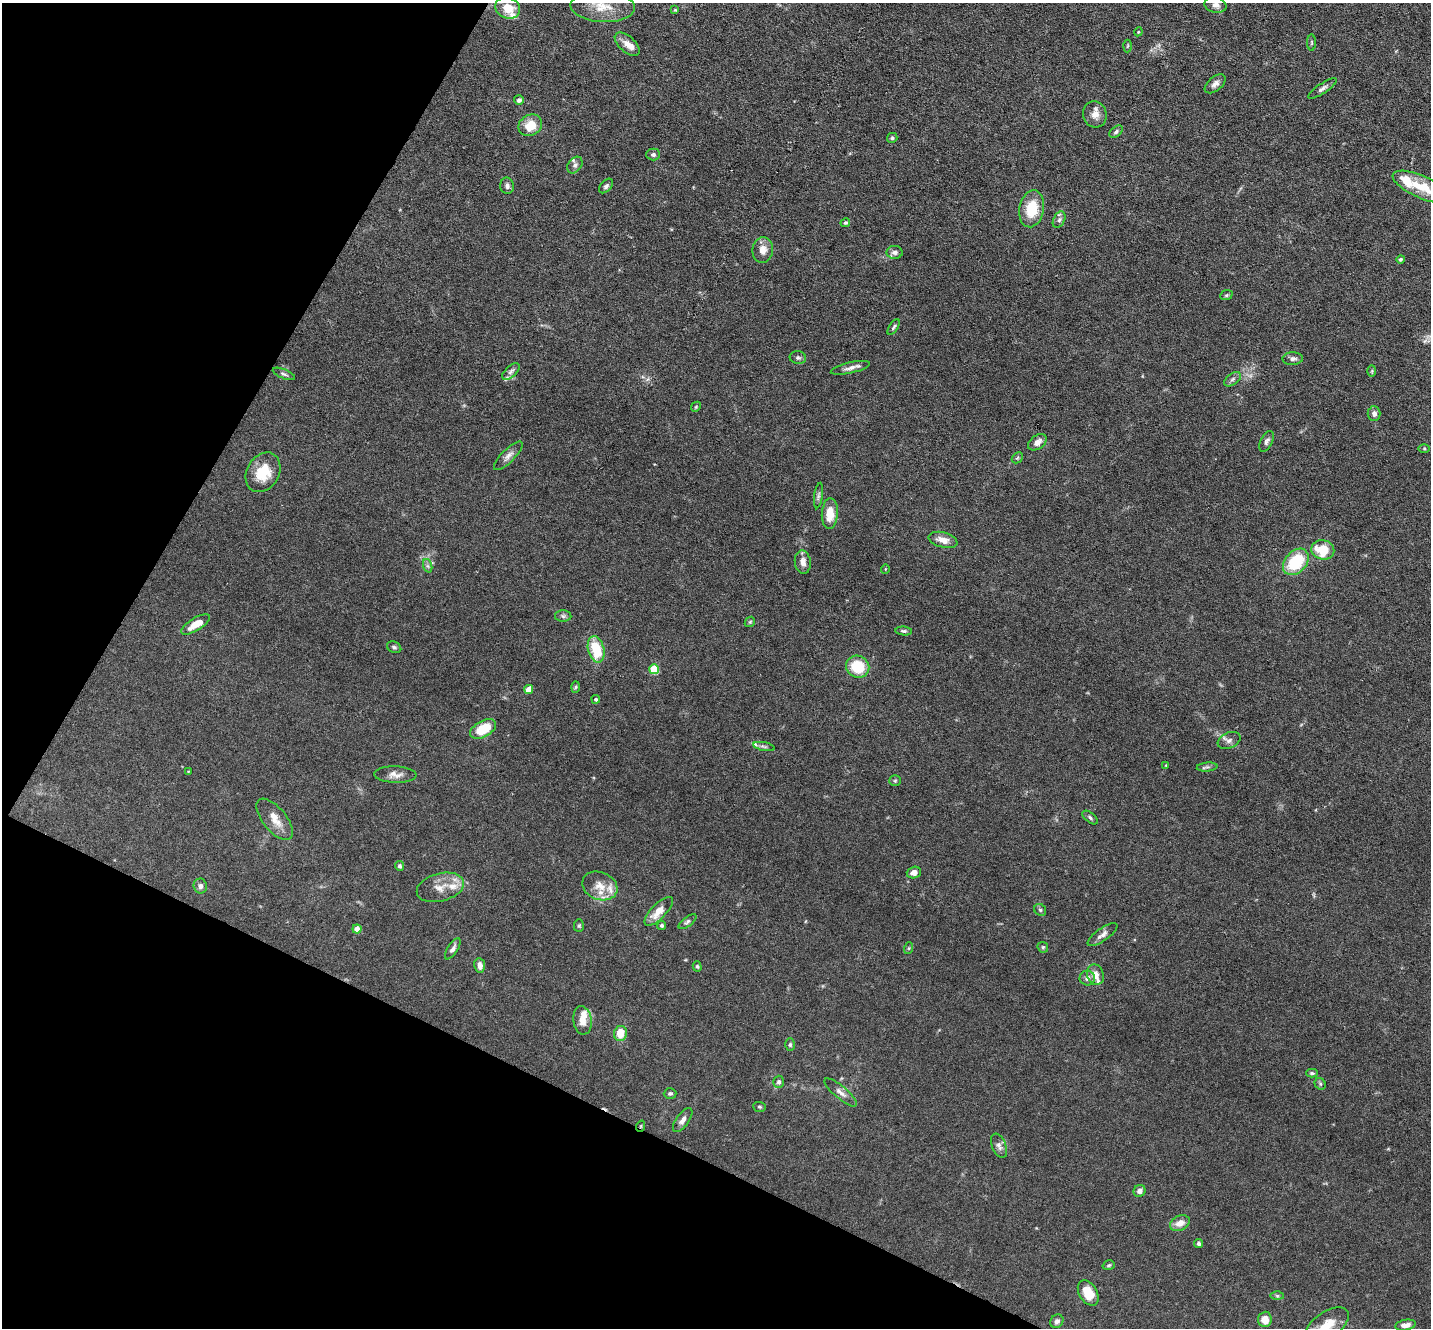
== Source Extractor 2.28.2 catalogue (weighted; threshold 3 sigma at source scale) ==
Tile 9 of 4 x 4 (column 1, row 3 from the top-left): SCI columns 1-1429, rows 1469-2794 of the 5716 x 5726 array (HDU 1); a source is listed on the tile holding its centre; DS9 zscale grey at full resolution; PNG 1433 x 1330 px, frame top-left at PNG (2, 3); each listed source drawn as its Kron ellipse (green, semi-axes under 4 px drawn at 4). Shown black and unused: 25% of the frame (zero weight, under 3 of 6 exposures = <1% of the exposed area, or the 3 px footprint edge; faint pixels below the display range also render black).
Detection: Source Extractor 2.28.2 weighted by HDU 2 'WHT'; one run over the whole footprint, this tile lists its part. Background 0.0632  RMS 0.0045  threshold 0.0185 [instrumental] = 3 sigma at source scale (4.09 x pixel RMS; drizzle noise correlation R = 1.36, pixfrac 0.8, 0.05/0.05 arcsec/px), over >= 5 px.
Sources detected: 124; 1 too faint to see at this stretch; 1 cosmic-ray / hot-pixel residue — neither listed nor drawn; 9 inside a brighter listed object's ellipse — not listed separately; the other 113 listed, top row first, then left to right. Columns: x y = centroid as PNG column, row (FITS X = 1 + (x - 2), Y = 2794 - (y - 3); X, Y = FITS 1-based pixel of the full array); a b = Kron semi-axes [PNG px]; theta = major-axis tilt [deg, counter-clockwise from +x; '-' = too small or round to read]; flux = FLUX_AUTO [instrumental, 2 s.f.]
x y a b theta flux
1215 5 11 8 -11 2.5
603 7 32 15 -3 11
508 8 12 10 -21 7.4
675 10 4 4 - 0.45
1138 32 4 3 - 0.34
1311 43 8 4 90 0.59
627 44 15 8 -42 3.8
1128 46 6 4 87 0.51
1215 84 12 7 40 2
1322 88 16 5 34 1.6
519 100 5 5 - 1.3
1095 114 13 12 - 3.6
530 125 12 10 30 7.9
1116 132 8 5 40 0.96
892 138 5 5 - 0.83
653 154 7 6 - 1.1
575 165 9 6 53 1.3
507 186 8 7 - 1.3
606 186 9 5 46 1
1422 187 31 11 -24 11
1032 209 18 12 79 13
1059 220 9 5 63 1.3
845 223 5 4 - 0.63
763 250 13 10 84 3.9
895 252 8 6 1 1.7
1400 259 4 3 - 0.6
1226 295 6 5 - 0.66
894 327 9 4 56 0.73
798 358 8 6 -9 1
1293 359 10 6 2 1.7
850 368 20 5 13 2.1
1372 371 6 4 88 0.47
511 372 10 5 42 1.4
284 374 12 4 -22 1.1
1232 379 10 5 37 1.3
696 407 5 4 - 0.53
1374 414 7 6 - 1.8
1267 441 11 6 63 1.4
1037 442 10 6 35 2.6
1424 449 5 4 - 0.48
508 456 19 6 45 2.4
1017 458 6 4 44 0.63
263 472 21 16 60 12
818 496 13 4 83 1.1
830 514 15 8 87 7.4
943 540 15 7 -15 3.8
1323 550 11 9 -14 11
803 562 12 8 -84 2.9
1296 562 15 10 48 20
428 566 7 4 -71 0.87
885 569 5 3 - 0.31
563 616 8 5 -2 0.99
750 622 6 4 44 0.55
196 624 16 6 32 5.4
904 631 8 4 -5 0.9
394 647 7 5 -28 0.92
596 649 13 8 -74 14
858 667 12 11 - 13
654 669 5 5 - 18
576 687 6 4 88 0.53
529 689 4 4 - 4.8
596 699 4 4 - 0.9
483 729 14 8 28 11
1229 740 12 7 23 1.8
764 746 11 4 -12 1.1
1166 765 4 3 - 0.32
1207 767 10 4 6 0.99
188 771 3 2 - 0.26
395 775 21 8 -1 3.1
895 781 6 5 - 0.67
1090 817 9 4 -39 0.97
275 819 25 11 -50 5.7
400 866 5 4 - 0.84
914 872 7 5 18 2.7
200 886 7 7 - 1.7
600 886 18 13 -22 6
440 887 24 14 15 6.5
1040 910 6 5 - 0.83
659 911 19 7 46 5.1
687 922 10 4 37 1.1
662 925 4 4 - 0.77
579 926 6 5 - 0.64
357 929 4 4 - 4.8
1102 935 18 6 36 2.2
1043 947 5 5 - 0.63
909 948 6 4 71 0.52
453 949 12 5 57 1.6
480 965 7 5 -82 2.2
697 966 5 4 - 0.73
1095 975 10 8 -72 3.8
1087 978 7 7 - 2
582 1020 14 9 -82 4.4
620 1033 8 6 81 7.4
790 1045 6 5 - 0.78
1312 1073 6 4 -1 0.69
779 1082 6 5 - 1.2
1320 1084 6 5 - 0.71
840 1092 20 6 -40 2.7
670 1093 6 5 - 0.79
759 1107 6 5 - 0.63
683 1120 14 6 54 2
641 1126 6 3 71 0.43
999 1146 13 7 -68 1.9
1140 1191 6 5 - 2
1180 1223 10 7 24 4
1199 1243 4 4 - 0.93
1109 1265 6 4 17 0.65
1088 1293 14 9 -59 8.4
1277 1296 6 4 -1 0.59
1265 1319 7 7 - 4.7
1057 1321 7 6 - 1.4
1327 1325 24 13 33 8.4
1405 1325 10 5 10 2.5
Overlapping masked pixels (flux is a lower limit): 1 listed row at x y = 641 1126
Isophote crosses this tile's border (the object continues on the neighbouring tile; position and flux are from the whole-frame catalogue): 4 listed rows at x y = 1215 5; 603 7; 1422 187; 1327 1325